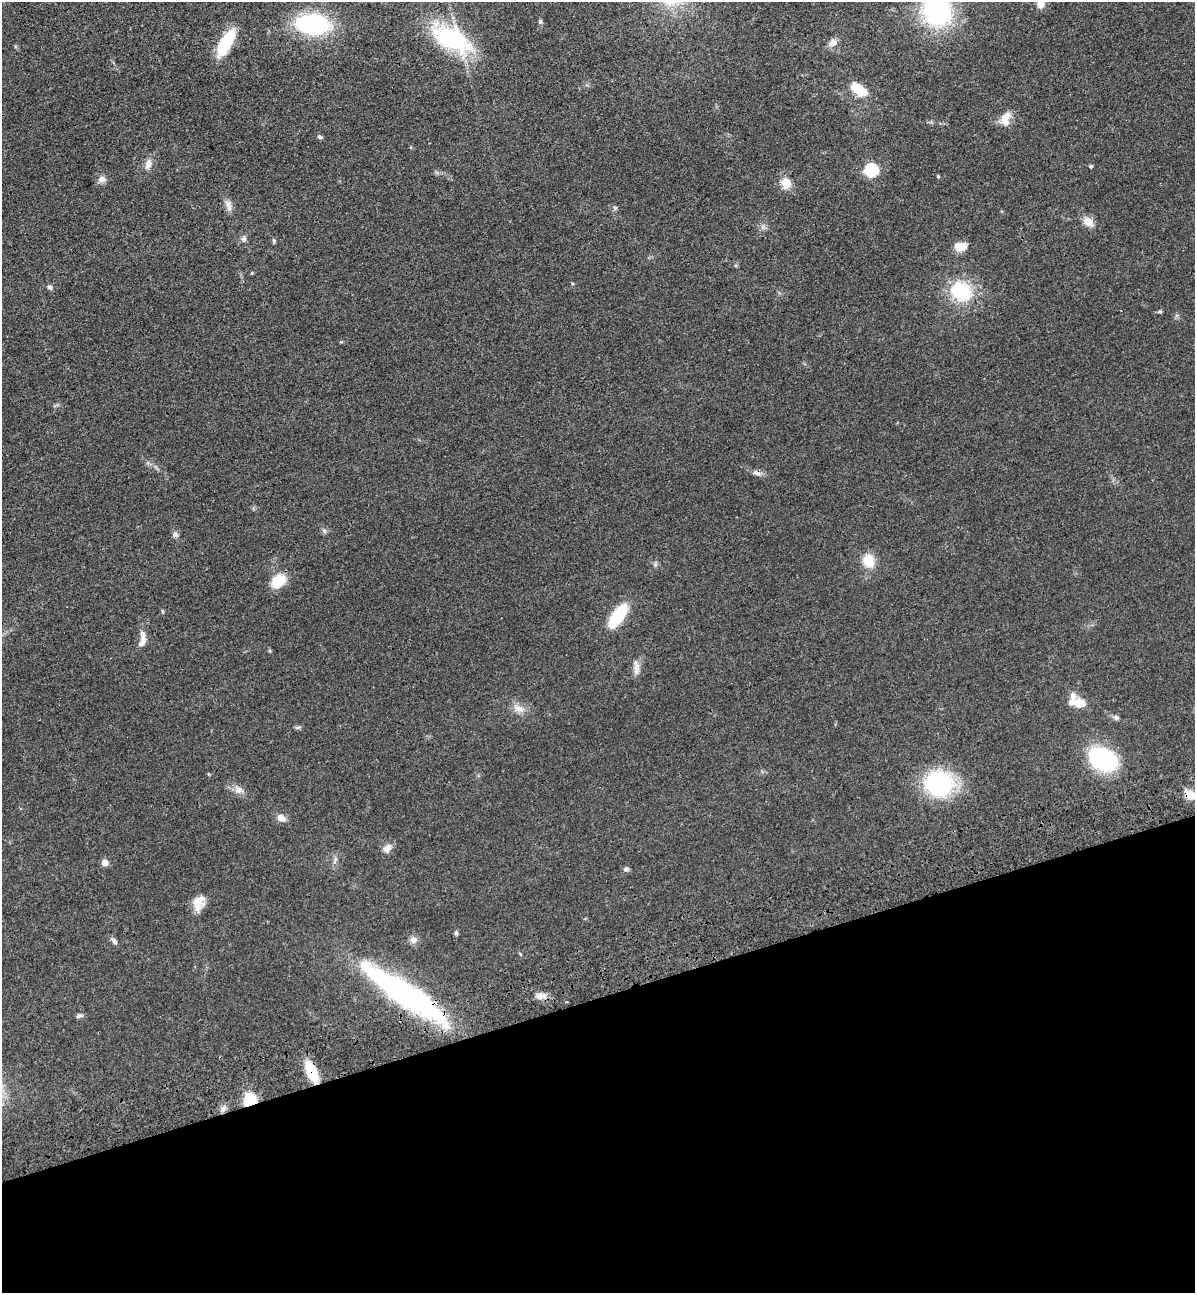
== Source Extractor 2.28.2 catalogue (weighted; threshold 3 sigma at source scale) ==
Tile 14 of 4 x 4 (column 2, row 4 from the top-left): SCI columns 1500-2692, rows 116-1406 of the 5266 x 5394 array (HDU 1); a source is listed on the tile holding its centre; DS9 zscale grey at full resolution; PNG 1197 x 1295 px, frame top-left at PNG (2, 2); no overlay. Shown black and unused: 23% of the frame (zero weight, under 3 of 4 exposures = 6% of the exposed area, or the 3 px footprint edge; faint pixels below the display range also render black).
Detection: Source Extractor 2.28.2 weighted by HDU 2 'WHT'; one run over the whole footprint, this tile lists its part. Background 0.056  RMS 0.0058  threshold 0.026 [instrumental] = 3 sigma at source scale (4.5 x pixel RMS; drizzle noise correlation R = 1.50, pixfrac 1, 0.05/0.05 arcsec/px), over >= 5 px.
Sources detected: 63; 1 inside a brighter object's white glare — not listed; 4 inside a brighter listed object's ellipse — not listed separately; the other 58 listed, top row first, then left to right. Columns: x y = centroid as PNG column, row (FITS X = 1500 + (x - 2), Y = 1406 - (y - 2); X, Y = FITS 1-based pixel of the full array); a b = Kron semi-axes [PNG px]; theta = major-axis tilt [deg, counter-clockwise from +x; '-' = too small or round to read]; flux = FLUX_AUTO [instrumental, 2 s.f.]
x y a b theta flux
1041 4 10 9 - 3.5
937 11 25 22 -48 92
540 22 7 5 -71 0.93
313 24 27 16 -6 77
451 39 35 18 -28 76
225 43 33 12 61 24
833 43 11 8 34 4.1
859 89 17 8 -35 16
1005 119 18 11 73 6.8
320 137 7 5 -22 1.1
148 164 13 9 68 3.9
1091 166 5 4 - 0.76
871 170 6 6 - 66
938 177 4 4 - 0.61
102 179 10 8 20 2.9
786 183 13 10 -64 7.5
229 208 10 7 -85 2.8
615 208 6 4 -45 0.88
1088 222 11 9 -35 6.4
763 226 7 5 45 1.4
244 239 9 7 76 1.9
274 241 6 4 -72 0.75
960 246 14 9 3 7.3
252 273 4 3 - 0.53
50 287 7 6 - 1.3
961 291 27 22 -33 31
1160 312 8 4 8 0.81
757 473 13 6 -15 2.6
324 531 7 5 -67 1.3
175 534 8 7 - 1.7
868 561 13 11 -72 12
278 581 15 11 40 15
162 611 5 3 - 0.64
618 616 21 9 55 35
143 639 17 8 69 4.2
636 667 21 7 -89 3.9
1080 703 13 11 -11 7.4
519 709 17 9 -21 5
1116 717 8 6 -24 1.5
298 728 8 4 9 1
1103 759 27 19 -28 57
939 783 27 26 - 62
239 789 14 10 -25 4.1
1190 795 13 10 -38 6.9
281 818 11 8 -28 4.1
387 849 13 9 54 3.7
104 863 5 5 - 6.6
626 869 7 5 17 1.2
197 903 19 11 -83 7.2
456 933 6 5 - 1
413 940 11 9 19 2.8
114 941 11 5 -52 1.9
409 996 93 23 -35 120
541 996 14 8 5 3.9
79 1016 8 6 14 1.4
311 1072 19 8 -66 23
250 1100 11 10 - 18
223 1109 7 5 45 1.8
Overlapping masked pixels (flux is a lower limit): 5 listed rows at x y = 757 473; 1190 795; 409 996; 311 1072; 250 1100
Isophote crosses this tile's border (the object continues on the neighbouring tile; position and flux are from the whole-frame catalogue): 1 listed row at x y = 937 11